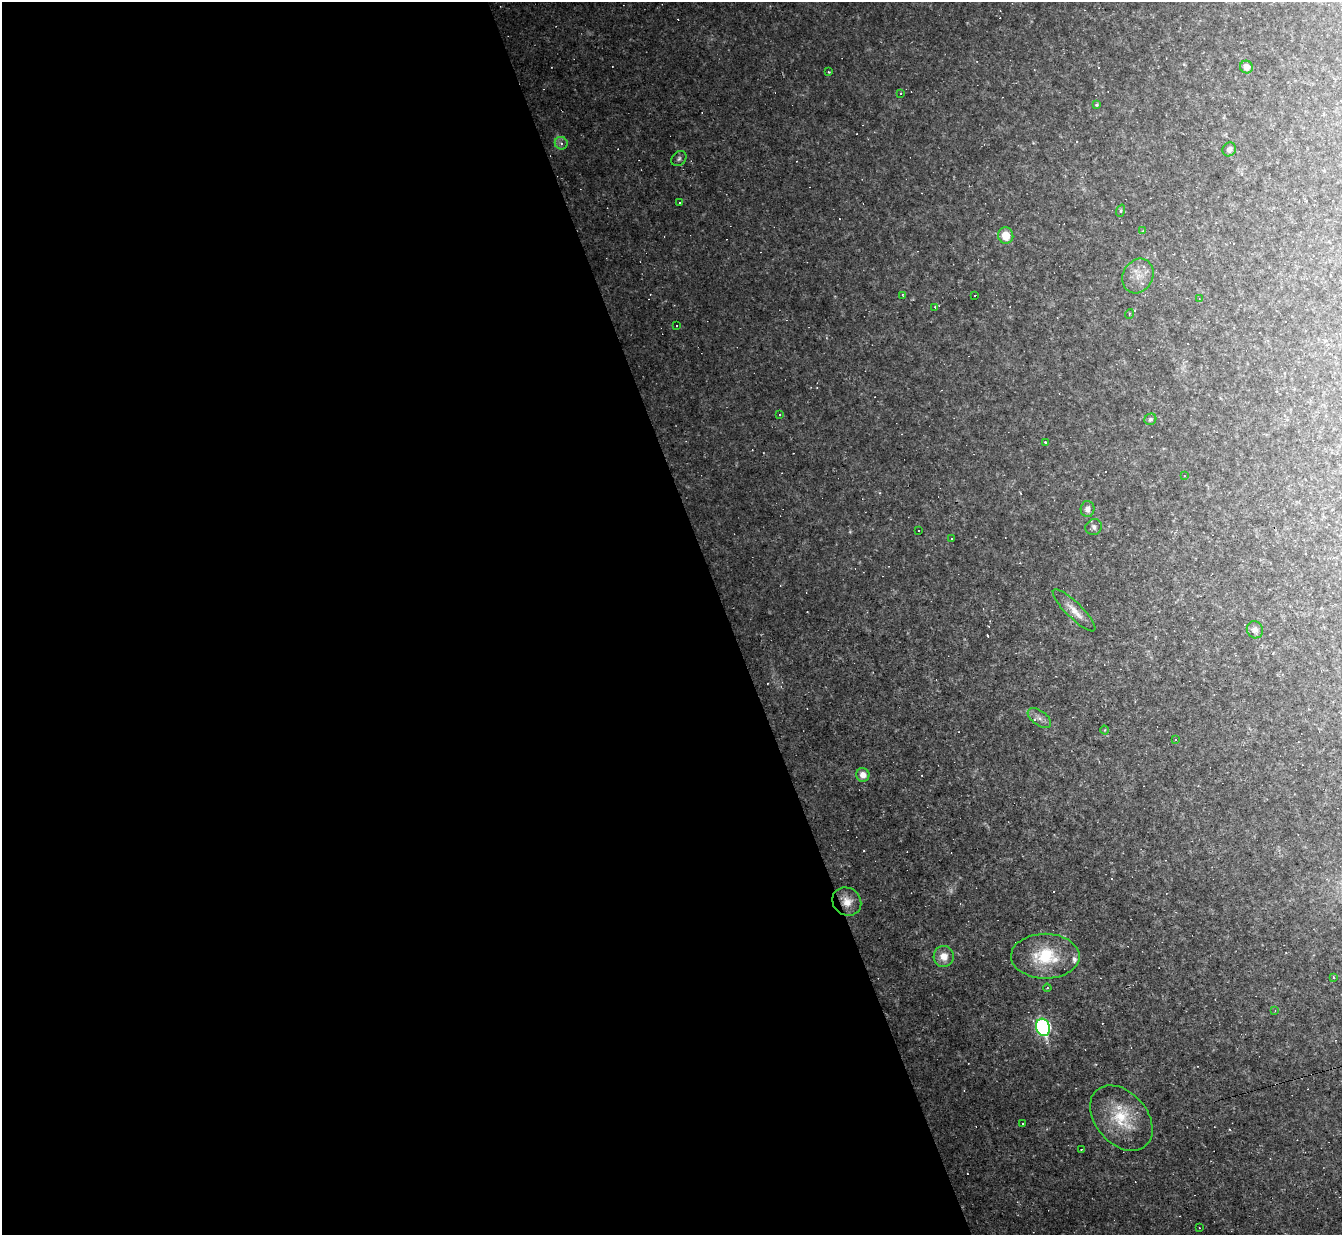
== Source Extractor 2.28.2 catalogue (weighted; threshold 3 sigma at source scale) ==
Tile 9 of 4 x 4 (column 1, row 3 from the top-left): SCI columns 1-1340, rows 1503-2735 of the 5360 x 5344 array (HDU 1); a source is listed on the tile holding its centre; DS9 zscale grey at full resolution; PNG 1344 x 1237 px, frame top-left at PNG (2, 2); each listed source drawn as its Kron ellipse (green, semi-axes under 4 px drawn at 4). Shown black and unused: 54% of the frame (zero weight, under 2 of 3 exposures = <1% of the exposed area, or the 3 px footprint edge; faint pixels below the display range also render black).
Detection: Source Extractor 2.28.2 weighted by HDU 2 'WHT'; one run over the whole footprint, this tile lists its part. Background 0.0701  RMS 0.0083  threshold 0.0376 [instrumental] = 3 sigma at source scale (4.5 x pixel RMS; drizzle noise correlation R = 1.50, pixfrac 1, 0.05/0.05 arcsec/px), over >= 5 px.
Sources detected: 79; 1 too faint to see at this stretch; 33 cosmic-ray / hot-pixel residue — neither listed nor drawn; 2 inside a brighter listed object's ellipse — not listed separately; the other 43 listed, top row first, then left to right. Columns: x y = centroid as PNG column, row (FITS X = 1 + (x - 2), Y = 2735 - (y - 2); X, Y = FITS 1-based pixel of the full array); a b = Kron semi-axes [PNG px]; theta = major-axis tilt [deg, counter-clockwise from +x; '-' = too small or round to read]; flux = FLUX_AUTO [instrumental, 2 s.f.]
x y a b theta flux
1246 67 6 6 - 5.7
829 72 3 2 - 0.73
901 93 3 2 - 0.86
1097 105 3 3 - 1.1
561 143 6 6 - 2.7
1229 149 7 6 - 3.5
679 159 8 6 43 2.3
680 203 3 3 - 1.5
1121 211 6 4 71 1.1
1142 231 4 3 - 0.71
1006 236 8 7 - 14
1138 276 18 15 62 12
975 295 2 2 - 1
903 296 4 2 - 2.4
1199 299 4 3 - 0.73
935 307 4 2 - 0.81
1129 314 5 3 - 0.76
676 326 3 2 - 1
779 415 3 2 - 0.7
1150 419 6 5 - 1.9
1045 442 3 3 - 0.91
1184 476 3 3 - 0.6
1087 509 8 7 - 4.2
1094 527 8 7 - 3.6
919 530 3 3 - 1.6
951 539 3 2 - 0.75
1074 610 29 8 -44 9.4
1255 630 9 8 - 4.4
1039 718 13 7 -36 5.1
1105 730 4 3 - 0.63
1175 740 3 3 - 1.1
863 775 7 6 - 6.6
847 902 15 13 -40 11
944 956 10 10 - 9.3
1045 956 34 22 0 47
1333 977 3 3 - 2
1047 988 4 3 - 0.71
1275 1011 4 4 - 0.72
1043 1027 9 7 -73 160
1121 1118 37 26 -49 38
1023 1123 3 2 - 0.86
1081 1149 3 2 - 0.41
1199 1228 2 2 - 0.56
Overlapping masked pixels (flux is a lower limit): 1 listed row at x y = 847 902
Unlisted compact peaks at least as high as the median listed source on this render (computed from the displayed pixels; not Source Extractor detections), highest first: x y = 850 532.